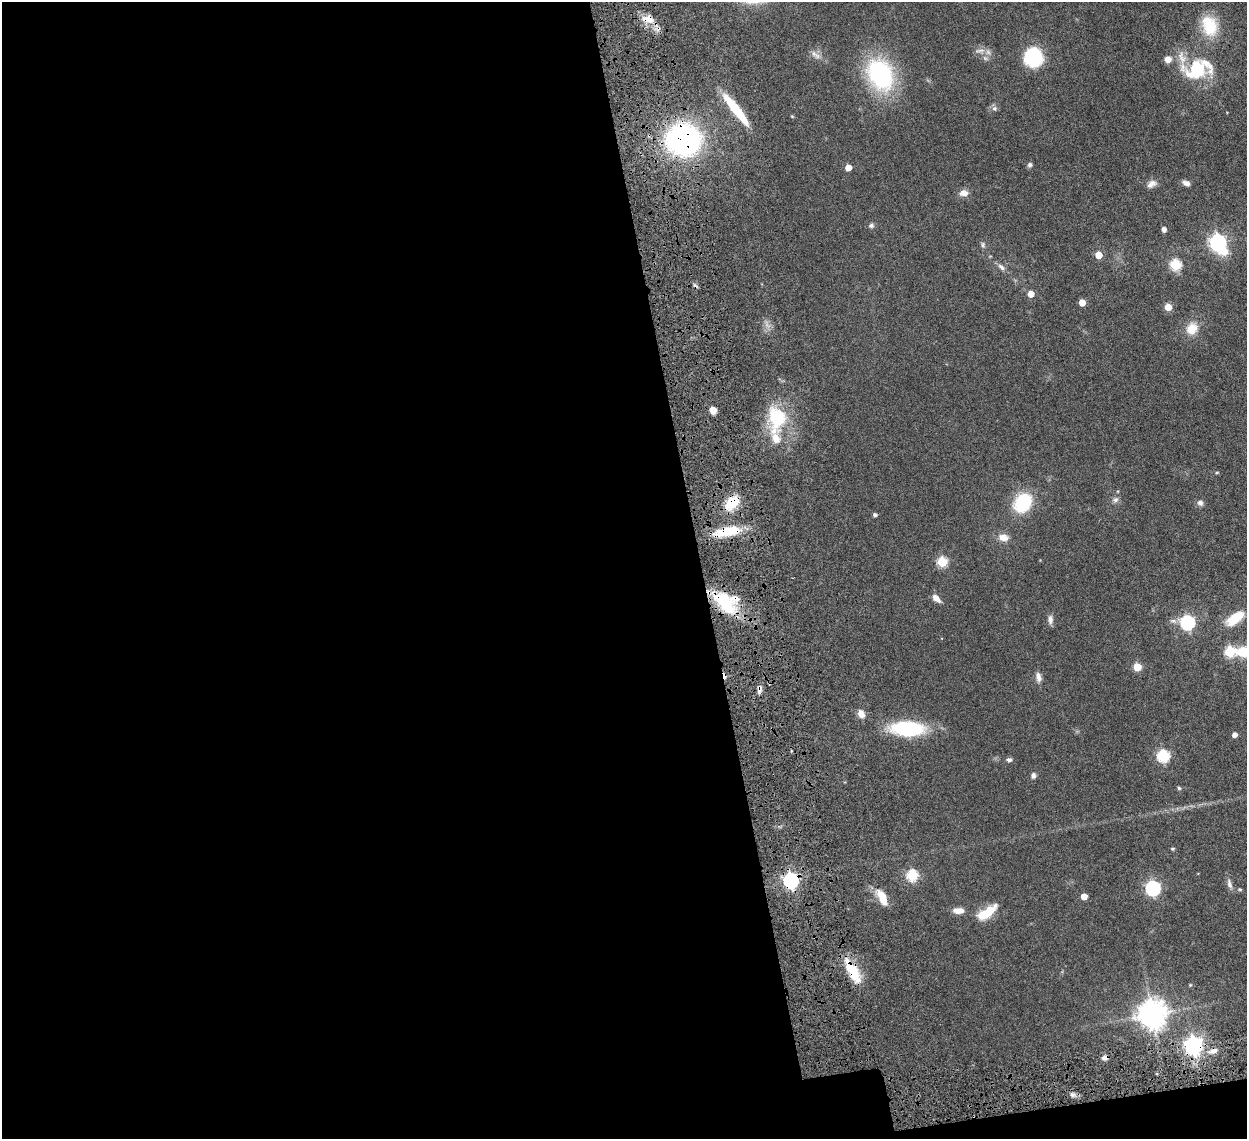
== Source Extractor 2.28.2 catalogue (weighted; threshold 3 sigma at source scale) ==
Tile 13 of 4 x 4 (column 1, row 4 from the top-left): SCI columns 92-1336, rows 172-1308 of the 5159 x 5000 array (HDU 1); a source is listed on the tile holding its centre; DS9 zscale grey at full resolution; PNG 1249 x 1141 px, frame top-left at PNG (2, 2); no overlay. Shown black and unused: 58% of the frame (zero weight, under 4 of 8 exposures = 5% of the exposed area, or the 3 px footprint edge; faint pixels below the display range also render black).
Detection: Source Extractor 2.28.2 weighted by HDU 2 'WHT'; one run over the whole footprint, this tile lists its part. Background 0.0545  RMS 0.0051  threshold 0.0207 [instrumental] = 3 sigma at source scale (4.09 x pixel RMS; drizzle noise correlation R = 1.36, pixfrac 0.8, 0.05/0.05 arcsec/px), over >= 5 px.
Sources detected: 77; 1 too faint to see at this stretch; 1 inside a brighter object's white glare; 2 cosmic-ray / hot-pixel residue — not listed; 5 inside a brighter listed object's ellipse — not listed separately; the other 68 listed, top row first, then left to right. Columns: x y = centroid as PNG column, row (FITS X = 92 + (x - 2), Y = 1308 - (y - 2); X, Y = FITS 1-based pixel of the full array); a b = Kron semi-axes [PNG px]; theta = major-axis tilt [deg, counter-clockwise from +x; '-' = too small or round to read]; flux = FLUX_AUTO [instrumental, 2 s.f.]
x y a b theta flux
646 19 12 9 -22 4.4
1209 26 27 19 -73 15
815 55 16 6 -37 2.3
1033 57 15 14 - 34
985 58 7 4 -19 0.81
1197 69 37 24 -18 27
880 74 37 27 -63 48
994 108 7 7 - 1.2
736 109 33 7 -52 23
683 140 26 22 -5 120
1030 165 6 6 - 0.94
848 168 5 5 - 5.6
1186 183 9 6 -20 1.8
1151 184 14 8 28 2.3
964 193 10 7 3 2.9
871 225 7 6 - 1.1
1164 229 4 4 - 2.1
1218 242 7 6 - 140
983 245 10 4 -79 0.93
1098 255 5 5 - 7.5
1175 265 5 5 - 33
1001 267 12 6 -43 1.8
1031 294 5 5 - 6.3
1082 303 5 5 - 5.6
1168 307 5 5 - 9.4
1192 329 15 13 49 6.9
713 410 5 5 - 8.8
777 418 35 23 90 25
1115 500 8 7 - 1.4
732 503 16 11 48 12
1023 503 22 17 52 21
1200 503 8 7 - 1.5
875 515 4 4 - 1.1
727 531 34 11 9 14
1003 537 12 8 -10 3.7
942 562 5 5 - 28
936 598 10 6 -44 3.1
724 602 35 18 -46 23
1235 618 25 11 38 11
1050 620 12 6 -90 1.8
1187 622 6 6 - 83
1230 652 6 6 - 29
1243 652 13 10 -2 9.8
1137 667 5 5 - 13
1038 677 12 7 -76 2.4
759 689 11 6 85 1.9
861 714 10 7 -65 3.1
908 729 30 14 -2 39
1234 735 4 4 - 2.4
1163 756 6 6 - 46
1009 760 7 5 -9 1.1
1033 775 7 6 - 1.4
1179 788 5 5 - 0.63
912 875 6 5 - 37
791 881 6 6 - 110
1229 884 15 6 -73 1.9
1153 888 6 6 - 85
1084 896 5 5 - 5.5
882 897 20 9 -65 7
959 911 12 6 1 3.7
986 913 25 9 33 10
853 972 27 11 -61 15
1190 985 5 4 - 0.48
1152 1014 9 9 - 640
1194 1046 7 7 - 220
1213 1051 13 6 19 2.8
1105 1058 8 5 19 1.6
1072 1094 6 5 - 1.3
Overlapping masked pixels (flux is a lower limit): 10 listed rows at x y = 646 19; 683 140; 732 503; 727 531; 724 602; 759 689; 791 881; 853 972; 1194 1046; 1105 1058
Isophote crosses this tile's border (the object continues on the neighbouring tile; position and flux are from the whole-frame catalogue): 1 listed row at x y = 1243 652